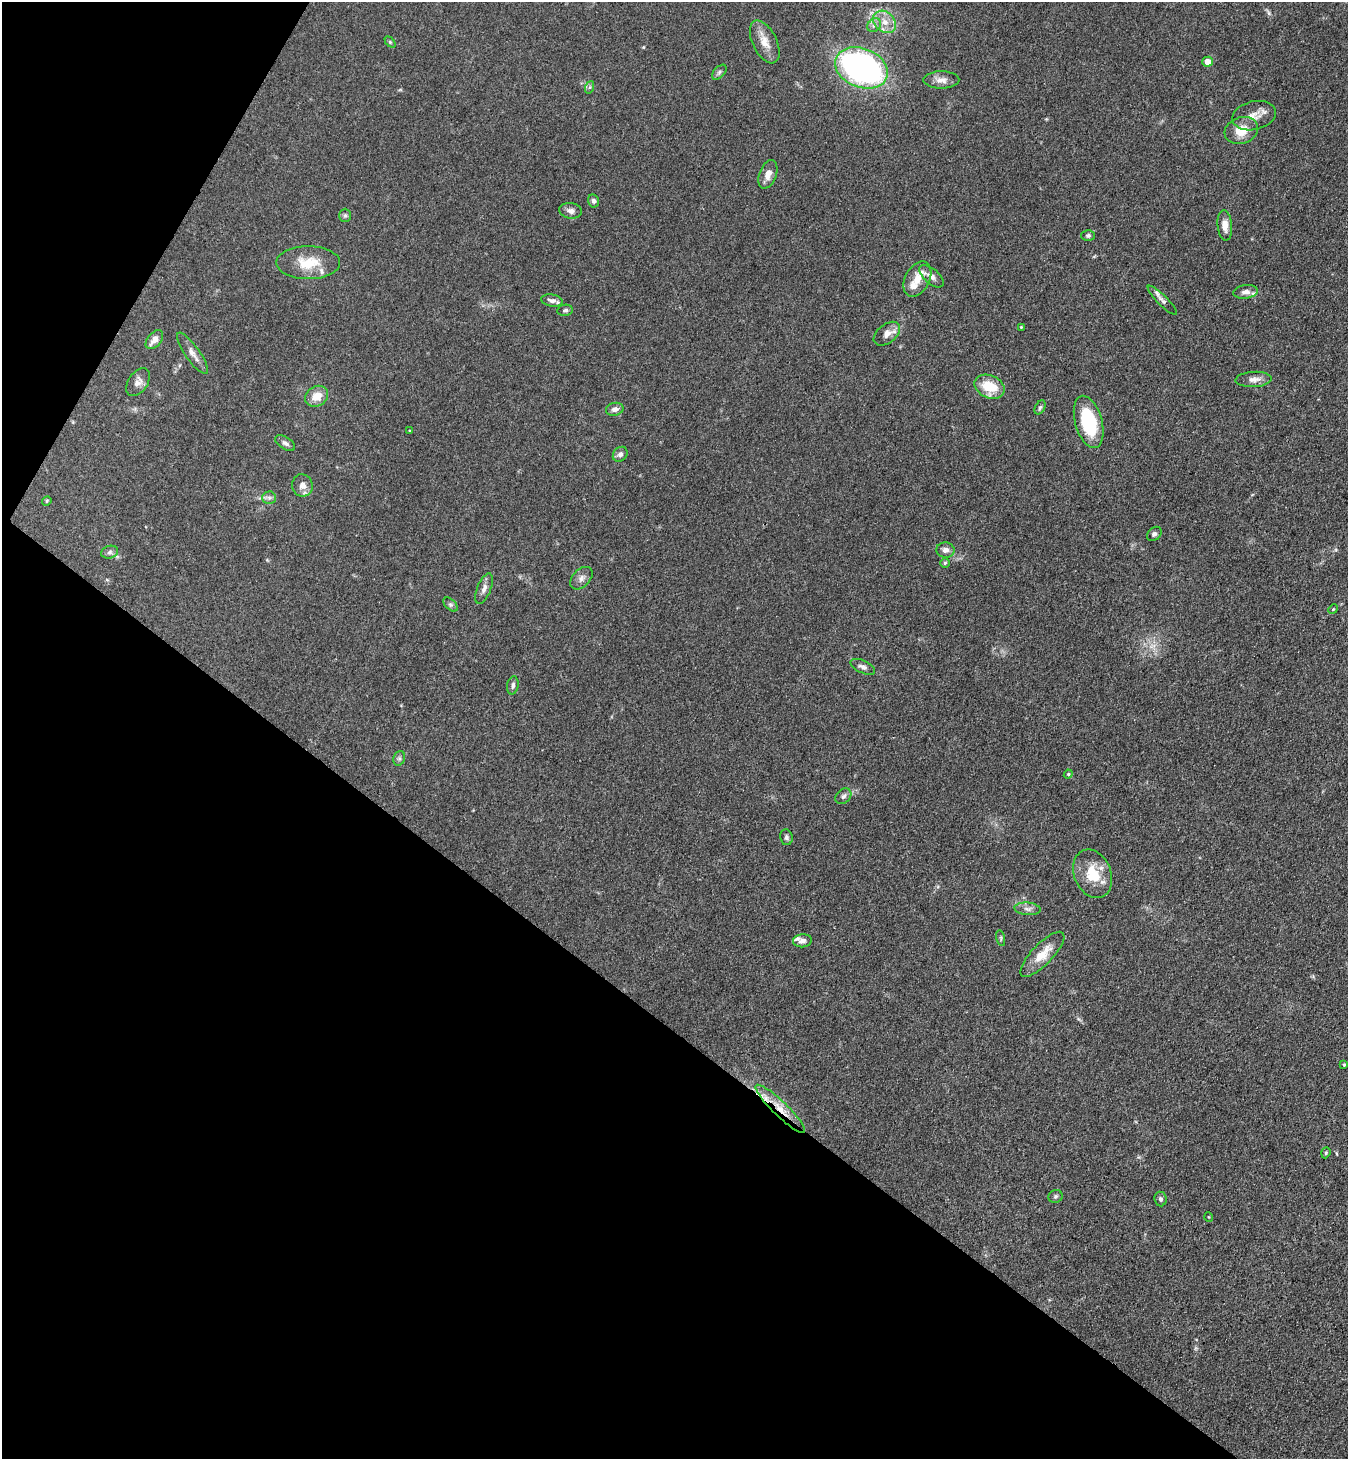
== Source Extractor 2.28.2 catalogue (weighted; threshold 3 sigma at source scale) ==
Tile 9 of 4 x 4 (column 1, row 3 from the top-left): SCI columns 339-1684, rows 1494-2950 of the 5923 x 5900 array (HDU 1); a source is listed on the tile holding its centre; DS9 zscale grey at full resolution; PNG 1350 x 1461 px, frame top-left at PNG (2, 2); each listed source drawn as its Kron ellipse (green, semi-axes under 4 px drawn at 4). Shown black and unused: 34% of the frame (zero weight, under 3 of 4 exposures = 5% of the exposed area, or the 3 px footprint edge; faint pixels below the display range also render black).
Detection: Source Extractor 2.28.2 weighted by HDU 2 'WHT'; one run over the whole footprint, this tile lists its part. Background 0.101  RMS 0.0064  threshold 0.0287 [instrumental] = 3 sigma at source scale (4.5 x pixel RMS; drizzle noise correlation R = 1.50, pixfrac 1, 0.05/0.05 arcsec/px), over >= 5 px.
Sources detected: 72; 6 inside a brighter listed object's ellipse — not listed separately; the other 66 listed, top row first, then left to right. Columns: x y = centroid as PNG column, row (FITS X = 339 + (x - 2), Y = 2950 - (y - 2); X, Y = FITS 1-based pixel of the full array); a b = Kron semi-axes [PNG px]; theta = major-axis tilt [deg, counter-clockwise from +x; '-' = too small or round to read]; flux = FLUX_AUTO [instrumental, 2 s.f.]
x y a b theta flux
885 22 13 9 -44 7
874 25 7 6 - 2
390 42 6 4 -46 0.86
765 42 23 12 -64 8.2
1207 62 5 5 - 7.4
861 68 27 19 -22 190
719 72 9 5 46 1.5
941 80 18 8 0 4.5
590 87 6 4 71 0.92
1254 116 22 14 14 8
1241 130 17 13 19 11
768 174 15 8 70 4.9
593 201 6 5 - 1.8
570 211 11 8 -10 3
345 215 7 6 - 1.2
1225 225 15 7 -84 5.5
1088 235 7 5 -1 1.4
308 263 32 16 0 17
931 276 15 7 -41 3.3
917 279 19 12 62 8
1246 292 12 7 7 3.2
552 300 11 6 -10 2.8
1162 300 20 5 -45 2.9
565 310 8 5 10 1.3
1021 327 4 4 - 0.52
887 334 15 9 38 5
154 340 11 6 50 5.2
192 353 25 7 -55 4.8
1254 379 18 7 3 4.4
138 382 16 9 56 3.9
990 387 16 11 -24 16
317 396 12 10 33 8.4
1040 407 7 5 62 1.3
615 409 9 6 13 2.9
1089 422 27 13 -74 39
409 430 3 3 - 1.7
285 443 11 6 -33 2.2
620 454 8 6 45 2.1
302 485 11 10 - 4.7
269 498 7 6 - 1.8
47 501 5 4 - 0.77
1154 534 8 6 42 1.6
945 550 9 7 -4 3.1
110 552 8 6 17 1.9
945 563 5 5 - 0.98
581 578 13 8 46 3.2
484 589 16 7 68 3.3
451 605 8 5 -44 1.4
1333 609 5 4 - 0.74
863 667 13 6 -25 2.6
513 685 9 5 78 2
399 758 7 5 69 1.6
1068 774 4 4 - 0.73
843 796 9 6 41 2
786 837 8 6 -81 1.5
1093 874 25 18 -67 17
1028 909 13 6 -4 2.8
1001 938 8 3 -77 0.86
802 941 9 6 6 3
1042 954 29 10 46 12
1344 1065 4 3 - 0.65
780 1109 33 7 -44 11
1326 1153 6 4 70 0.83
1055 1196 7 6 - 1.4
1160 1199 7 6 - 1.7
1209 1217 5 3 - 0.51
Overlapping masked pixels (flux is a lower limit): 1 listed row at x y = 780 1109